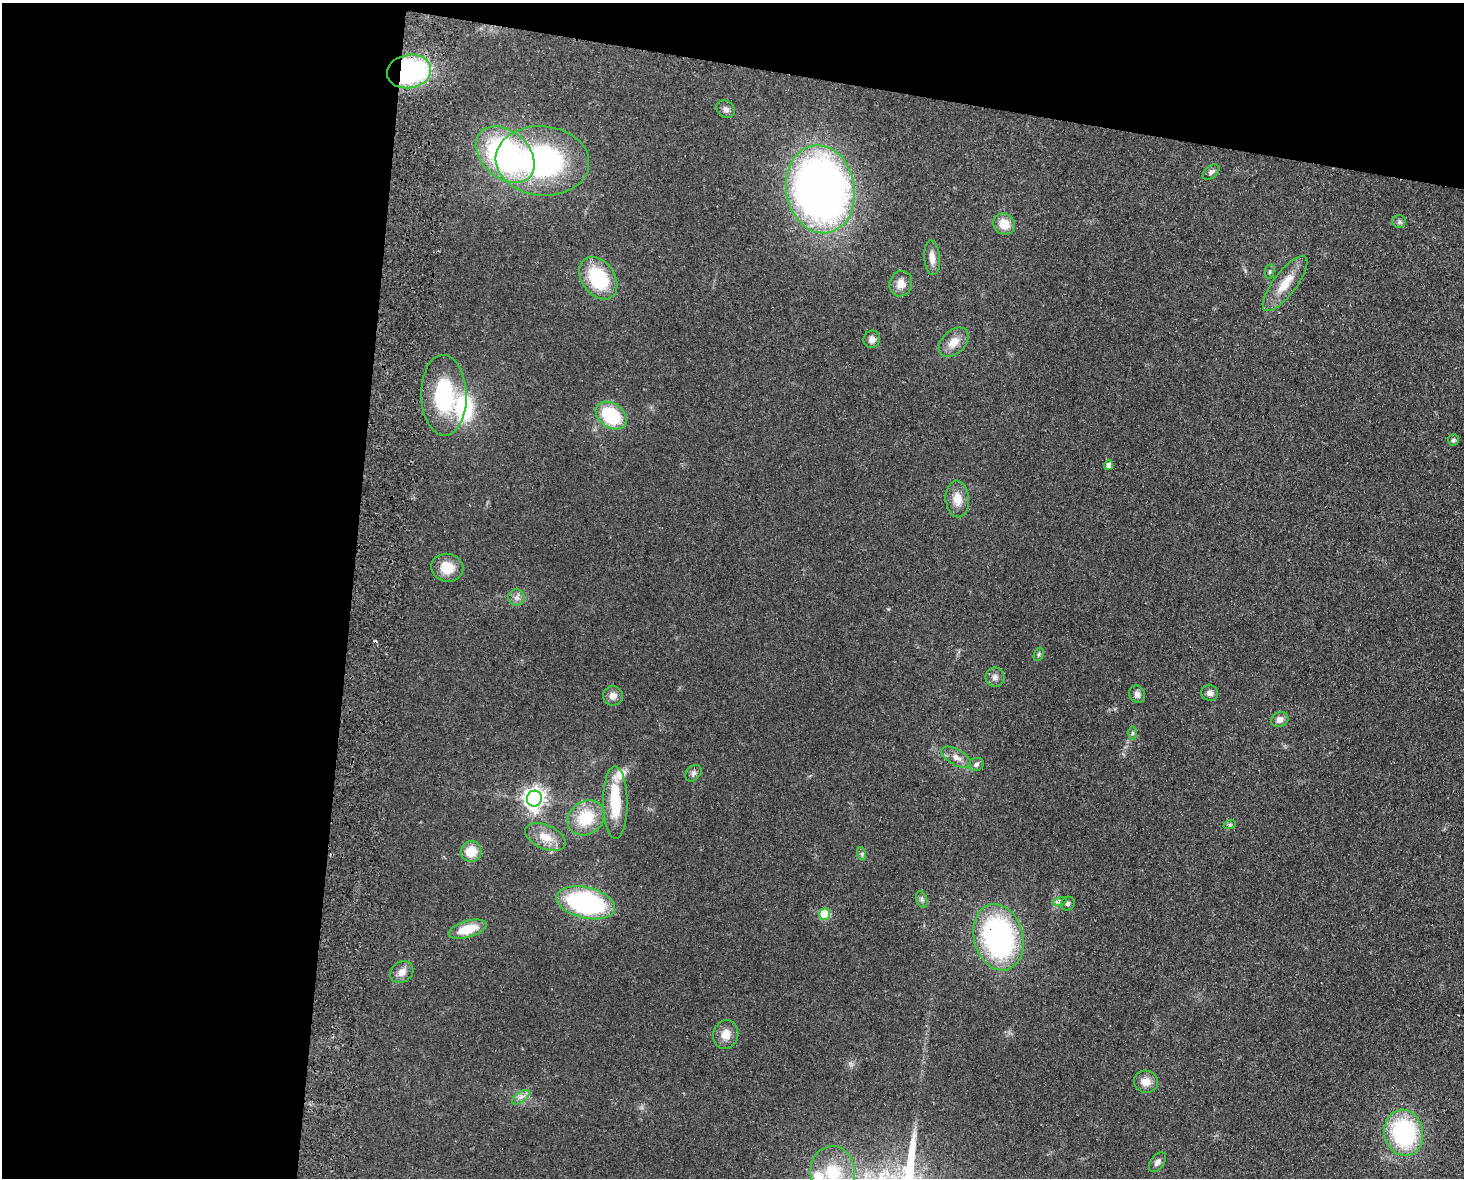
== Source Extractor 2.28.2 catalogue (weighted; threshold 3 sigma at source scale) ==
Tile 1 of 3 x 4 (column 1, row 1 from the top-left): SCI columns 170-1631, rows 3538-4713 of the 4838 x 4724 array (HDU 1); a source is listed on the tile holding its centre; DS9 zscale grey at full resolution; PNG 1466 x 1180 px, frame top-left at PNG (2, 3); each listed source drawn as its Kron ellipse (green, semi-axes under 4 px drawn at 4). Shown black and unused: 30% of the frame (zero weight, under 2 of 3 exposures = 3% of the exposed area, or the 3 px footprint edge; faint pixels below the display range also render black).
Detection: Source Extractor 2.28.2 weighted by HDU 2 'WHT'; one run over the whole footprint, this tile lists its part. Background 0.0998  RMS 0.0086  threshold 0.0385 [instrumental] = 3 sigma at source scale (4.5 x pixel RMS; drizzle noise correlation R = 1.50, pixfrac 1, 0.05/0.05 arcsec/px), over >= 5 px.
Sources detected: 60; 3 cosmic-ray / hot-pixel residue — neither listed nor drawn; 4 inside a brighter listed object's ellipse — not listed separately; the other 53 listed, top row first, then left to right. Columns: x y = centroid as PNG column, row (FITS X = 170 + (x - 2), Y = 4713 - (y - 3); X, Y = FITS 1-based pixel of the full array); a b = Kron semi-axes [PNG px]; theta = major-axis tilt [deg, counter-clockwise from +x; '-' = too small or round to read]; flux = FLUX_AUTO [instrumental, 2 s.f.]
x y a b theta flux
409 71 22 16 10 140
726 109 10 8 -44 3.7
505 155 33 23 -41 190
542 161 47 34 -5 170
1211 172 10 6 39 2.9
820 189 44 34 -81 670
1399 221 7 6 - 2.1
1004 224 11 10 - 14
932 258 17 8 -86 7.6
1270 271 7 4 83 1.4
598 278 23 16 -54 55
901 284 13 11 71 8.3
1285 284 33 11 53 19
872 339 9 8 - 5.3
954 342 17 11 43 11
444 395 40 22 -88 75
611 416 17 12 -35 50
1453 440 6 5 - 1.8
1109 465 4 4 - 4.8
957 499 18 11 -85 12
447 568 16 14 -7 17
517 598 8 8 - 3.8
1039 654 7 5 73 1.4
995 677 9 9 - 4.1
1210 693 8 7 - 3.5
1137 694 9 7 -59 4
613 696 10 9 - 5.9
1280 719 9 7 25 5.7
1132 733 6 4 90 1.4
956 757 16 8 -30 6.8
976 764 7 6 - 2.9
693 773 9 7 44 2.6
534 799 8 7 - 550
615 802 36 12 -89 33
586 818 19 16 38 33
1230 824 6 4 18 1.4
545 837 21 12 -23 14
471 851 10 10 - 16
862 854 7 4 -72 1.6
922 899 9 5 -71 2.3
1059 902 7 4 18 1.8
586 903 30 15 -13 150
1068 904 7 6 - 2.1
825 914 6 5 - 32
468 929 19 8 16 22
998 937 34 24 -75 190
402 972 12 10 35 6.9
726 1034 14 12 74 9.7
1146 1082 12 11 - 9.1
521 1097 10 5 36 3.7
1404 1133 23 19 -78 110
1157 1162 11 6 54 3.7
833 1172 26 22 -85 39
Overlapping masked pixels (flux is a lower limit): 2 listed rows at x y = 409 71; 998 937
Isophote crosses this tile's border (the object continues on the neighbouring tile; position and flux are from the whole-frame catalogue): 1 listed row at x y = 833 1172